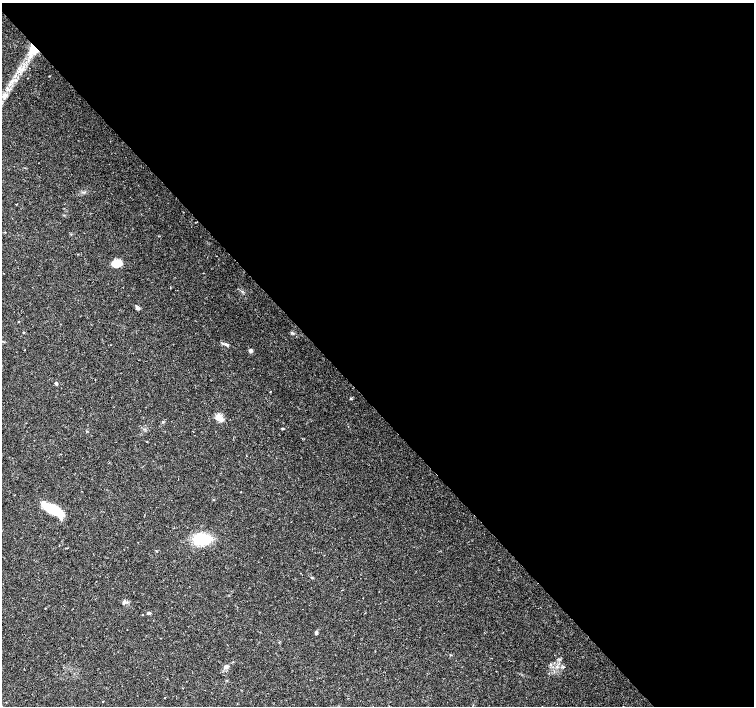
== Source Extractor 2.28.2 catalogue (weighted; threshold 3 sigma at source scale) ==
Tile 8 of 4 x 4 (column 4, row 2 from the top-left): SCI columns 4516-6018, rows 3027-4433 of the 6018 x 5986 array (HDU 1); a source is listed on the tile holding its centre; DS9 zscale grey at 2 x 2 block average (1 PNG px = mean of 2 x 2 image px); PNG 756 x 708 px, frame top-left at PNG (2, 3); no overlay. Shown black and unused: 57% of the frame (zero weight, under 2 of 3 exposures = <1% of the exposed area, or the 3 px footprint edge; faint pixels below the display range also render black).
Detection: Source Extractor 2.28.2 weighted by HDU 2 'WHT'; one run over the whole footprint, this tile lists its part. Background 0.0339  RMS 0.0039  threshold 0.0178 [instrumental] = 3 sigma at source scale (4.5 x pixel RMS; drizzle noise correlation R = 1.50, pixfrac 1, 0.0396/0.0396 arcsec/px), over >= 5 px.
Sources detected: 22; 2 inside a brighter listed object's ellipse — not listed separately; the other 20 listed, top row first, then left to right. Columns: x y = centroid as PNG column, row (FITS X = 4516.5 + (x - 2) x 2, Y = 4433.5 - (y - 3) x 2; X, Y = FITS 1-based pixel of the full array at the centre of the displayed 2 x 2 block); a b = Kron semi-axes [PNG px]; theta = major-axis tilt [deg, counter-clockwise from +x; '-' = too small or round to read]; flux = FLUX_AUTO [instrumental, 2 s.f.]
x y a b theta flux
34 49 6 4 -43 24
19 69 5 2 - 1.3
28 78 2 2 - 0.37
117 262 10 9 - 8
137 308 8 3 -56 1.6
18 322 3 2 - 0.4
24 332 2 2 - 0.52
227 345 5 4 - 1.8
250 351 5 4 - 1.8
56 383 4 3 - 1.5
270 392 2 2 - 0.62
219 418 8 5 40 4.3
163 422 3 2 - 0.6
282 428 3 3 - 0.78
52 509 23 7 -28 35
203 539 21 12 3 28
149 613 4 3 - 1.6
316 632 4 4 - 1.4
226 667 4 2 - 1.2
164 698 2 2 - 1.5
Overlapping masked pixels (flux is a lower limit): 1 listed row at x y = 34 49
Diffuse or blended objects may show on this block-average render without a row.